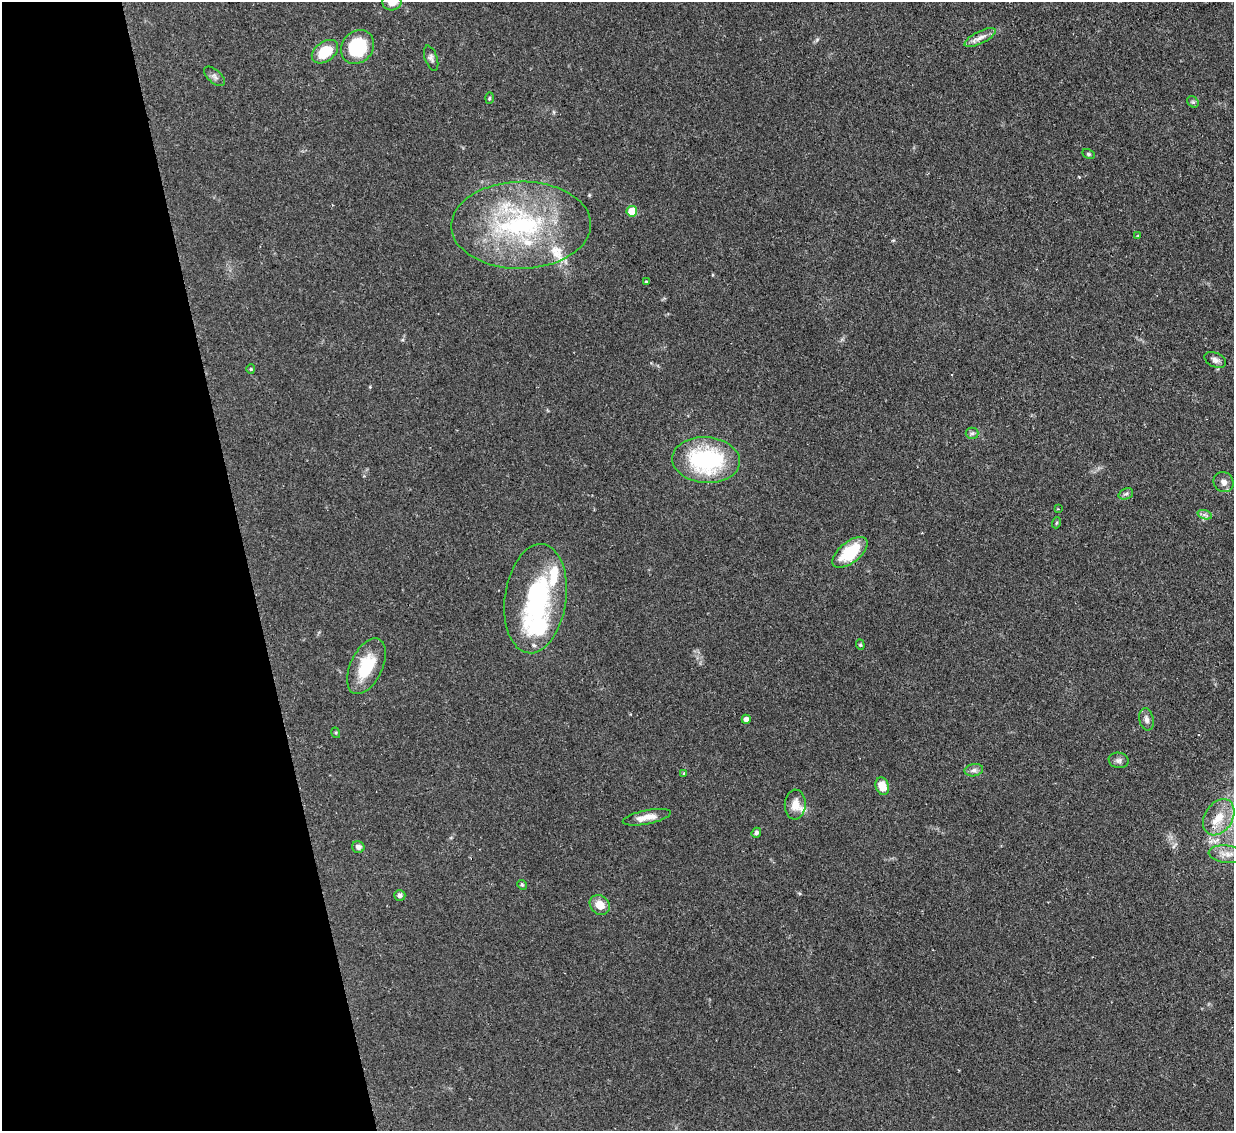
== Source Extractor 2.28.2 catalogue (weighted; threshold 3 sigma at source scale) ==
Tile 5 of 4 x 4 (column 1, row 2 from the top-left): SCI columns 1-1232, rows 2514-3642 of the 4931 x 4910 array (HDU 1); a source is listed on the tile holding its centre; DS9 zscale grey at full resolution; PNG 1236 x 1133 px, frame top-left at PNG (2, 2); each listed source drawn as its Kron ellipse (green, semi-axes under 4 px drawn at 4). Shown black and unused: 20% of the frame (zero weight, under 2 of 3 exposures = <1% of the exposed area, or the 3 px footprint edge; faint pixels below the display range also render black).
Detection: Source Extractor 2.28.2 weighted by HDU 2 'WHT'; one run over the whole footprint, this tile lists its part. Background 0.0828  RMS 0.0061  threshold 0.0275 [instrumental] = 3 sigma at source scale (4.5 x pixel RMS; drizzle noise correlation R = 1.50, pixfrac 1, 0.05/0.05 arcsec/px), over >= 5 px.
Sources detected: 47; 5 inside a brighter listed object's ellipse — not listed separately; the other 42 listed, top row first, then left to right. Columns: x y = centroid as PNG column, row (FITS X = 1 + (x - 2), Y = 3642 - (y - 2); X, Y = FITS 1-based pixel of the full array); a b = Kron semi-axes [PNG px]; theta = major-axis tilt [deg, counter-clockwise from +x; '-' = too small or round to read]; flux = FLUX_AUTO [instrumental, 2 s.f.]
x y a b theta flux
392 2 9 8 - 6
980 38 17 6 26 3.9
357 47 18 15 50 35
325 52 15 9 37 17
431 58 13 6 -71 2.1
215 76 13 6 -42 2.2
489 98 5 3 - 0.66
1193 102 6 5 - 1.1
1088 154 7 4 -27 0.99
632 211 5 5 - 17
521 225 70 43 1 100
1138 236 4 2 - 0.46
646 282 3 3 - 0.88
1215 360 11 7 -25 2.5
251 369 4 4 - 0.62
972 433 6 6 - 1.5
706 460 34 23 -3 67
1224 482 10 9 - 3.1
1126 494 7 5 20 1.4
1058 509 3 3 - 0.48
1205 515 7 4 -18 1.5
1056 523 5 3 - 0.64
850 552 21 10 39 28
536 599 55 30 82 80
860 645 5 4 - 0.79
366 666 30 16 65 24
746 719 4 4 - 3
1146 719 11 7 -78 2.6
336 733 5 3 - 0.62
1119 760 10 7 -10 2.1
974 770 9 6 10 2.1
683 773 4 3 - 0.71
882 786 9 6 -72 9.8
795 805 15 10 88 6.7
647 817 24 7 11 7.1
1219 817 19 14 58 12
756 833 5 4 - 1.4
358 847 6 5 - 2.4
1226 854 18 8 -6 5.7
522 885 5 4 - 0.87
400 895 6 5 - 1.8
600 905 11 9 -41 8.1
Isophote crosses this tile's border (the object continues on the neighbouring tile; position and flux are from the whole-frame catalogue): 1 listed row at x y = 392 2